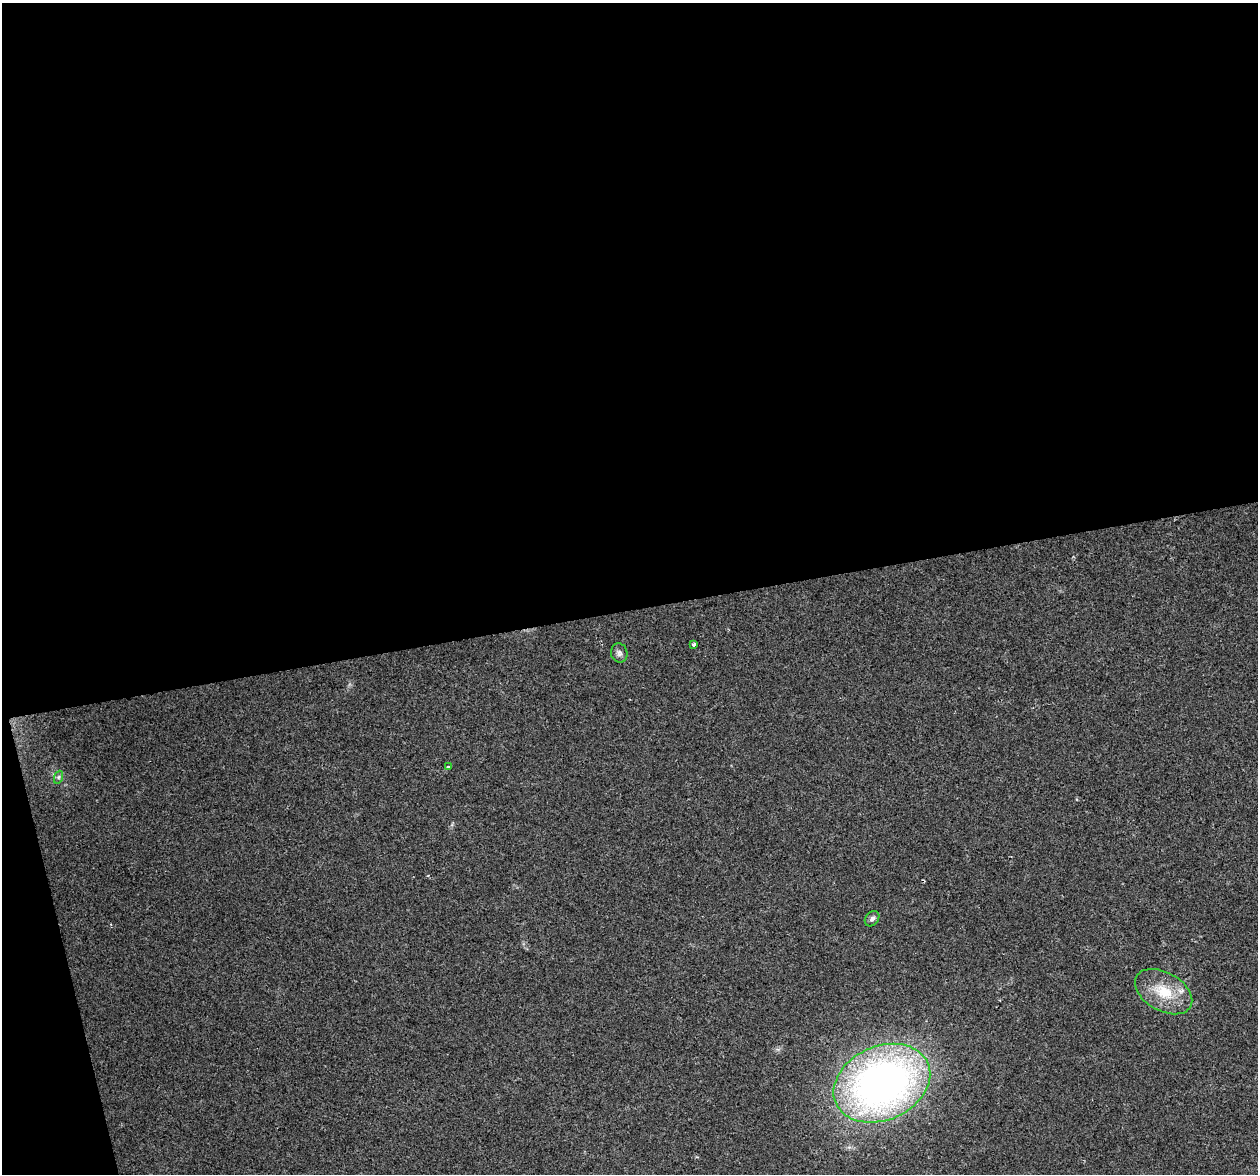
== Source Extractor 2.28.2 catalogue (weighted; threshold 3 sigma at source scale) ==
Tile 1 of 4 x 4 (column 1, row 1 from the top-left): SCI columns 1-1256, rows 3602-4773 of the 5022 x 4810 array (HDU 1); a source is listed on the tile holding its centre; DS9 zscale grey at full resolution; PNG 1260 x 1176 px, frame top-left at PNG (2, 3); each listed source drawn as its Kron ellipse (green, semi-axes under 4 px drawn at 4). Shown black and unused: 54% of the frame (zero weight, under 2 of 3 exposures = <1% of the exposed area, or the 3 px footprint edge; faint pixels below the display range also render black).
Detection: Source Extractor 2.28.2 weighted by HDU 2 'WHT'; one run over the whole footprint, this tile lists its part. Background 0.0816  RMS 0.0076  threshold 0.034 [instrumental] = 3 sigma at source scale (4.5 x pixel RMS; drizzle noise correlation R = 1.50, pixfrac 1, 0.0396/0.0396 arcsec/px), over >= 5 px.
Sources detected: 7; all 7 listed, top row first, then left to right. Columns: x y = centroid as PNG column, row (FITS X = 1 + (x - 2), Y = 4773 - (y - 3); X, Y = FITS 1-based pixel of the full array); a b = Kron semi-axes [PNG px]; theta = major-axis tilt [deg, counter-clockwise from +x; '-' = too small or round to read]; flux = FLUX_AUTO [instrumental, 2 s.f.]
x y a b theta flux
694 644 4 3 - 4.2
619 653 9 8 - 2.7
448 767 3 3 - 1.1
59 777 7 4 71 1.4
872 919 8 6 51 2.5
1164 992 31 19 -30 25
882 1083 50 37 24 440